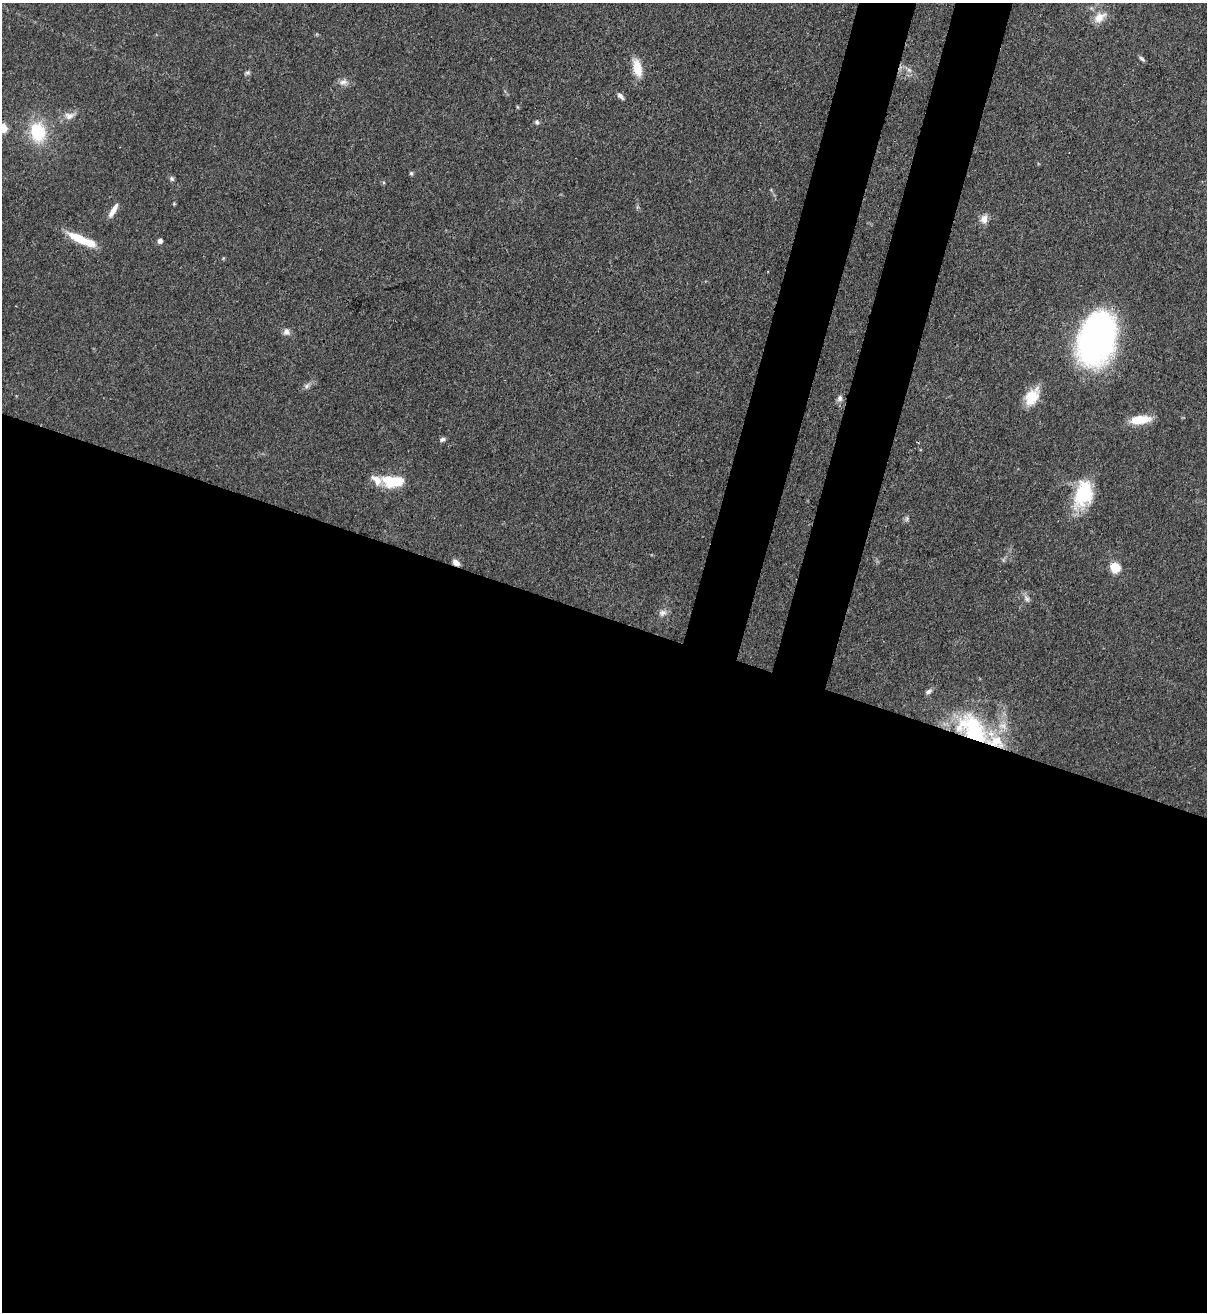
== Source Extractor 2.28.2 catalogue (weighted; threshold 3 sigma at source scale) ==
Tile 14 of 4 x 4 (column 2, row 4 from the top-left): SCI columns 1426-2630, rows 32-1341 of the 5383 x 5305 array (HDU 1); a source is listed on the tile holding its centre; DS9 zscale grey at full resolution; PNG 1209 x 1314 px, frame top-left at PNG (2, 3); no overlay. Shown black and unused: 58% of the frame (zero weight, under 3 of 4 exposures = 7% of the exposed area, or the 3 px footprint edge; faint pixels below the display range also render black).
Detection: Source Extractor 2.28.2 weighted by HDU 2 'WHT'; one run over the whole footprint, this tile lists its part. Background 0.105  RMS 0.0041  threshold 0.0186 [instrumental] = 3 sigma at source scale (4.5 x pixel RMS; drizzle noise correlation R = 1.50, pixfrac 1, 0.05/0.05 arcsec/px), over >= 5 px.
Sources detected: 40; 2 inside a brighter object's white glare — not listed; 4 inside a brighter listed object's ellipse — not listed separately; the other 34 listed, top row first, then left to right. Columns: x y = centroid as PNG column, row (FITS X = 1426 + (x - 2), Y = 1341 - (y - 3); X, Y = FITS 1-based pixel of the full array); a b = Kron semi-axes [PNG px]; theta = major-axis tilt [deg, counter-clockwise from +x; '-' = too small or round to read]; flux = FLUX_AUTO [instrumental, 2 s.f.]
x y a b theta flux
1099 17 18 11 38 5.1
1141 59 9 4 -41 0.9
637 68 24 10 -77 7.1
909 70 7 6 - 1.3
248 73 7 6 - 0.87
343 82 11 7 11 2.2
620 96 10 5 -47 1.4
69 116 15 10 13 3.3
537 122 6 5 - 0.89
2 128 5 5 - 19
38 132 22 17 -83 20
411 173 6 5 - 0.7
172 179 6 5 - 0.96
174 204 5 3 - 0.4
113 211 17 5 59 3.6
984 219 11 8 63 3.1
79 239 26 9 -26 12
160 241 6 5 - 1.4
286 332 10 9 - 1.9
1096 338 45 29 74 160
307 386 9 6 41 1.4
1032 397 23 14 59 9.1
840 398 9 7 80 1.5
1141 420 21 8 6 10
442 439 7 5 14 1.2
388 479 17 12 -55 9
1083 494 33 20 74 22
907 519 8 5 71 0.89
456 563 8 6 -36 2.4
1115 567 7 7 - 12
1027 599 9 7 -46 1.5
662 613 11 8 22 2.1
928 692 9 5 29 1.3
975 735 53 21 -20 37
Overlapping masked pixels (flux is a lower limit): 2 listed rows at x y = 456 563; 975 735
Isophote crosses this tile's border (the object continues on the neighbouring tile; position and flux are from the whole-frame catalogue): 1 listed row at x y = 2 128